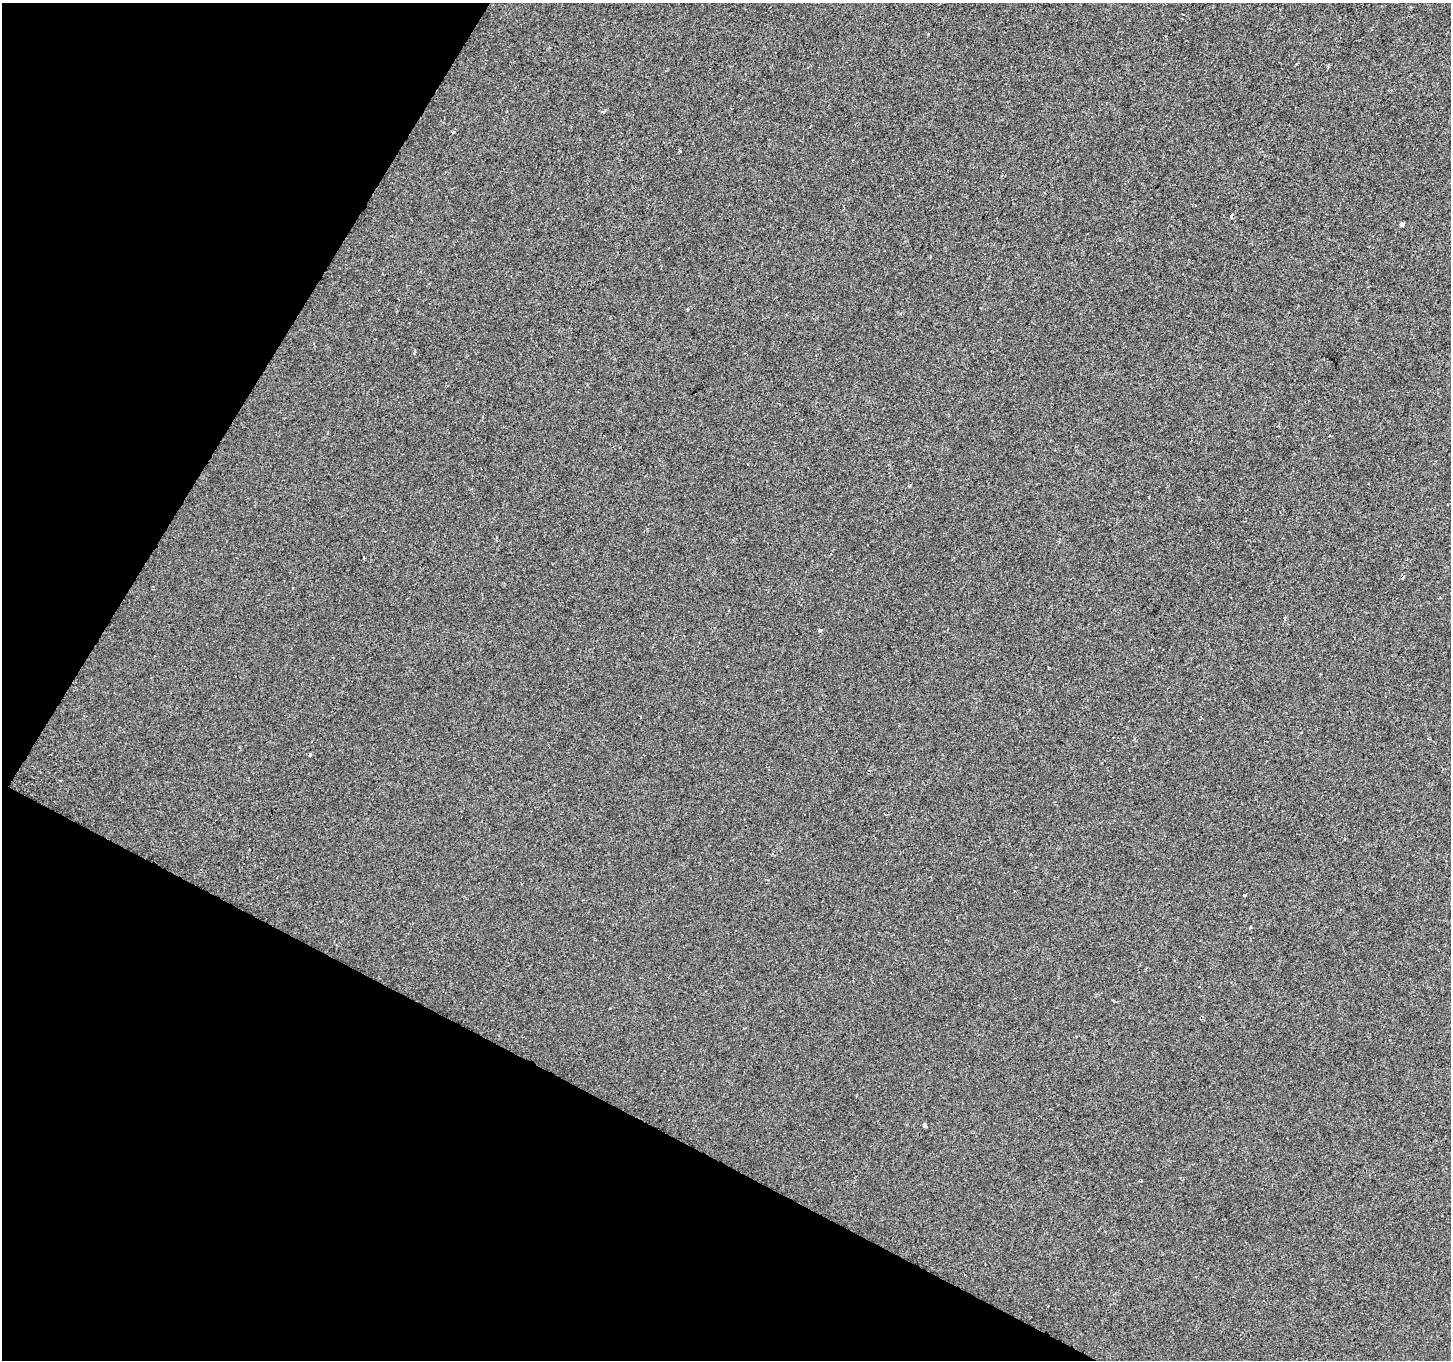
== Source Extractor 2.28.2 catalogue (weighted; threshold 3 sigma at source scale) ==
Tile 9 of 4 x 4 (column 1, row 3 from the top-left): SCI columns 1-1449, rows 1555-2912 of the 5801 x 5890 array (HDU 1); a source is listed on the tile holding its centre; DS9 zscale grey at full resolution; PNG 1453 x 1362 px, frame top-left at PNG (2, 3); no overlay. Shown black and unused: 26% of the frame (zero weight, under 2 of 3 exposures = <1% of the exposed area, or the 3 px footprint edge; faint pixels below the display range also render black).
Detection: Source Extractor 2.28.2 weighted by HDU 2 'WHT'; one run over the whole footprint, this tile lists its part. Background 5.86e-04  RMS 0.0042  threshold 0.0187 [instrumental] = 3 sigma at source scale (4.5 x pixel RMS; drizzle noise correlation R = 1.50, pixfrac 1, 0.0396/0.0396 arcsec/px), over >= 5 px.
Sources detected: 10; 4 cosmic-ray / hot-pixel residue — not listed; the other 6 listed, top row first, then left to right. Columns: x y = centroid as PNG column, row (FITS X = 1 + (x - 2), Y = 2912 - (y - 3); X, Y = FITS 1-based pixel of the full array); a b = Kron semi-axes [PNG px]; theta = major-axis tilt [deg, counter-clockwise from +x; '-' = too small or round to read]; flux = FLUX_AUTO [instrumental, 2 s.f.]
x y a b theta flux
603 112 4 3 - 0.46
1402 224 4 4 - 0.9
688 309 3 3 - 0.46
820 630 4 3 - 0.64
1245 895 3 3 - 1.5
924 1125 4 4 - 0.76